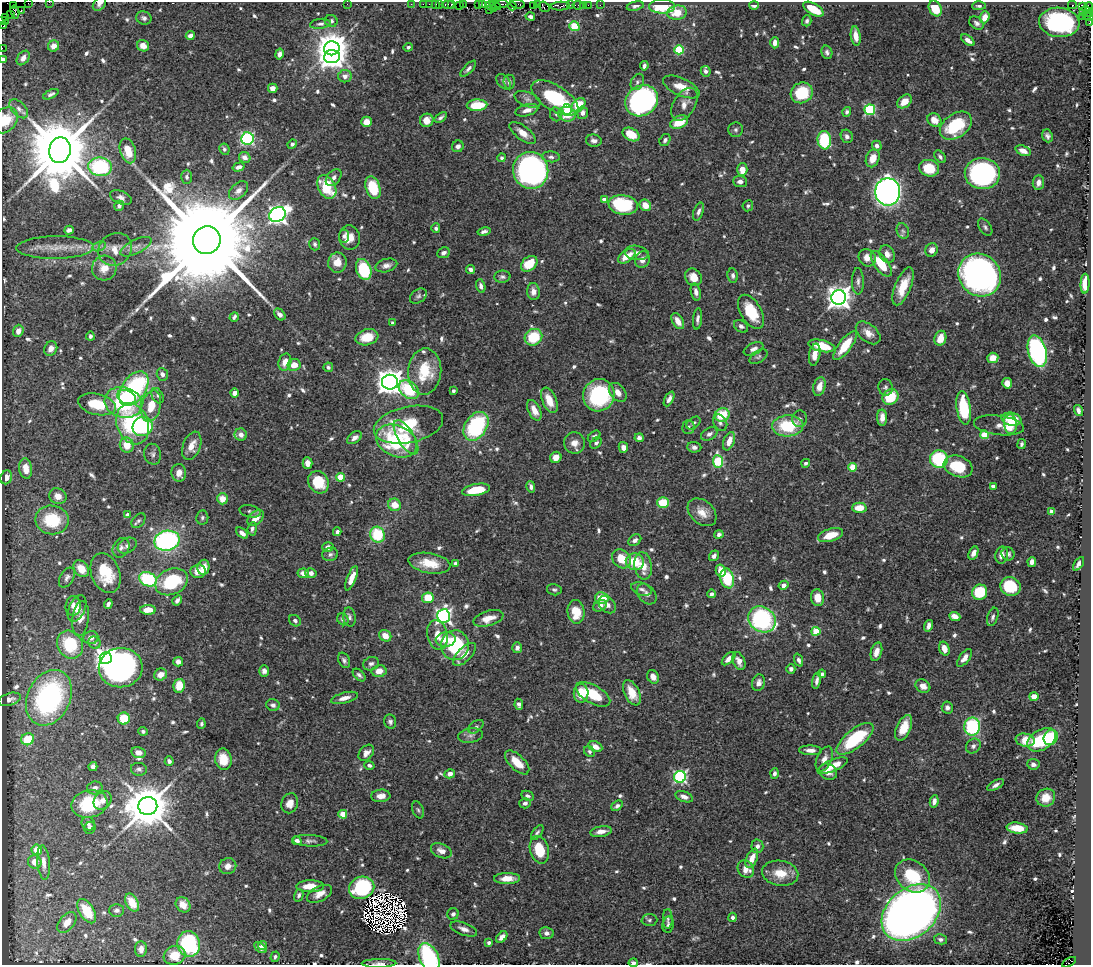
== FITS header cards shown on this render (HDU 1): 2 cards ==
NAXIS1  =                 1089
NAXIS2  =                  963

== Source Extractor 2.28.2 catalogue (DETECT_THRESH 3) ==
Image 1089 x 963 px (HDU 1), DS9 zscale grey, 1 PNG px = 1 image px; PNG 1093 x 967 px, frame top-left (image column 1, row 963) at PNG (2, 2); each listed source drawn as its Kron ellipse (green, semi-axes under 4 px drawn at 4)
Background 0.677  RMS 0.02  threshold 0.0612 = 3 sigma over >= 5 px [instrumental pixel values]
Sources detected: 780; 16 with non-positive FLUX_AUTO (blend fragments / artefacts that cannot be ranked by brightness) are neither listed nor drawn; of the other 764, the 500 brightest by FLUX_AUTO listed and drawn (264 fainter detections omitted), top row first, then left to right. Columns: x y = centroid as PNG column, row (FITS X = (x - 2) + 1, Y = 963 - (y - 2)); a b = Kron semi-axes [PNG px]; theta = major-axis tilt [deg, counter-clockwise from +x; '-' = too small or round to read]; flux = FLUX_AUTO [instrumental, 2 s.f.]
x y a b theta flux
49 2 2 2 - 7.5
28 3 2 2 - 27
99 4 8 5 48 5.1
347 4 2 2 - 16
411 4 2 2 - 15
423 4 2 2 - 12
429 4 2 2 - 18
436 4 3 3 - 80
440 4 2 2 - 23
448 4 6 3 -1 78
452 4 3 3 - 75
463 4 3 2 - 32
502 4 7 3 3 130
518 4 7 3 -8 130
537 4 3 2 - 41
478 5 4 2 - 43
483 5 4 3 - 59
490 5 5 4 - 110
495 5 6 3 -32 210
570 5 2 2 - 11
578 5 5 3 - 45
583 5 2 2 - 9.8
588 5 2 2 - 18
600 5 2 2 - 9.3
754 5 5 3 - 4.9
1072 5 4 2 - 150
14 6 3 3 - 440
459 6 2 2 - 12
512 6 4 3 - 55
534 6 4 3 - 72
560 6 10 4 3 290
635 6 8 4 12 4.4
662 6 13 7 0 64
979 6 7 4 2 3.7
544 7 6 5 - 220
1083 7 4 3 - 61
1089 7 4 2 - 72
493 8 3 2 - 75
935 8 8 6 -62 27
813 9 11 5 -30 31
489 10 2 2 - 63
21 11 3 2 - 66
1088 11 6 3 -45 400
15 12 7 3 -76 160
1083 12 3 2 - 70
677 13 10 7 8 24
11 15 2 2 - 59
1082 16 2 2 - 64
1086 16 3 3 - 130
6 17 2 2 - 52
530 17 5 3 - 5
985 17 6 4 70 14
1090 17 4 2 - 270
144 18 8 6 -21 4.3
2 21 6 3 1 24
331 21 6 6 - 3.6
807 21 5 4 - 3.4
1059 22 20 14 -6 200
1089 22 4 2 - 120
977 23 8 6 -36 4.7
320 24 10 5 7 4
3 26 3 2 - 67
574 26 5 4 - 73
190 35 5 4 - 6.7
856 36 9 5 -83 14
968 40 8 4 -37 8.1
775 43 5 4 - 8
54 46 6 5 - 11
143 46 6 5 - 11
408 47 5 4 - 3.3
2 48 2 2 - 12
332 48 8 7 - 2400
679 50 5 4 - 75
827 52 7 5 -73 4.2
279 54 5 4 - 5.1
332 57 8 6 5 1100
23 58 8 5 55 6.7
3 59 4 3 - 4.7
644 66 5 3 - 4.3
468 69 10 4 46 4.4
706 71 5 5 - 5.1
345 76 7 6 - 7.6
503 82 9 6 -49 4.1
509 82 7 5 -86 4.8
637 82 8 6 64 3.8
681 87 20 8 -25 22
273 88 5 4 - 8.6
802 93 11 10 - 58
51 94 8 4 26 3.6
555 98 26 12 -32 110
527 99 14 7 -22 6.8
642 101 17 14 34 390
905 101 8 6 40 15
684 104 18 11 58 15
477 105 10 5 4 49
579 105 8 6 49 61
19 109 11 6 -46 6.1
567 109 5 4 - 15
527 110 12 5 15 8.8
870 110 5 5 - 140
847 112 5 4 - 3.5
583 113 6 5 - 6.6
556 114 7 6 - 3.5
567 114 9 7 -8 23
441 117 7 3 36 3.8
5 120 14 11 48 31
427 120 7 6 - 13
934 120 7 6 - 16
367 122 5 5 - 14
679 122 9 6 25 35
956 126 18 11 35 75
736 130 7 7 - 3.5
523 133 15 7 -37 15
631 134 9 6 -29 30
847 136 7 6 - 5.1
1047 136 6 5 - 4.5
247 138 6 6 - 180
665 140 6 5 - 4
824 140 9 7 -85 98
594 141 8 6 -9 6.2
292 144 5 4 - 3.6
458 146 6 5 - 6.8
877 146 5 5 - 5.1
224 149 6 5 - 3.3
60 150 13 10 79 18000
128 151 13 7 -74 33
1023 151 8 5 -22 10
245 157 6 5 - 8.6
551 157 9 5 -4 4.3
940 157 7 4 -52 3.8
502 158 4 4 - 3.4
873 158 9 6 69 15
100 167 12 9 -7 150
239 167 6 4 17 6.9
929 168 10 8 -15 34
531 170 18 17 - 500
742 170 6 5 - 19
982 174 17 15 -2 290
187 177 7 5 89 3.4
334 178 9 6 51 5.5
740 181 7 6 - 6.6
1038 183 7 5 83 8.1
327 187 12 8 -61 64
373 188 11 7 -72 53
239 191 11 7 43 9.6
888 192 13 12 - 860
121 197 11 6 -21 6
604 200 4 4 - 9.8
623 205 15 9 -8 100
645 205 6 5 - 18
119 206 5 4 - 5.9
748 206 5 5 - 3.4
698 212 9 5 72 5.5
277 215 8 7 - 630
985 227 9 5 -56 3.7
436 228 5 4 - 3.6
69 230 5 4 - 6.2
484 231 7 4 12 4.1
903 231 8 6 -68 3.8
344 236 6 5 - 3.8
350 238 12 10 -84 16
207 240 14 13 - 66000
315 244 6 5 - 3.2
99 246 7 4 20 3.9
136 247 17 7 26 10
55 248 39 11 1 28
115 249 17 15 40 23
932 250 7 6 - 9.5
443 253 6 5 - 6.8
637 253 12 7 -9 8.2
887 254 9 7 -62 9.8
627 256 10 5 33 21
867 258 9 8 - 11
642 260 8 7 - 8.9
337 263 10 9 - 19
529 264 9 6 40 33
881 264 15 7 -54 40
386 265 11 6 15 7.9
104 268 12 12 - 20
364 269 11 7 -70 77
471 270 5 4 - 5.1
980 275 22 20 -46 680
733 276 7 5 -82 4.3
502 277 8 6 3 3.8
693 277 9 8 - 18
858 281 13 6 -89 5.6
1085 284 10 4 87 30
481 286 7 4 -74 5
903 286 20 8 68 32
533 292 8 6 -86 10
696 292 9 5 -79 5.9
418 296 9 6 36 4
839 298 7 7 - 1300
751 312 19 10 -59 45
280 314 7 4 -47 5.9
234 317 5 3 - 3.2
698 319 11 4 84 4.7
678 321 9 5 -60 13
393 323 3 3 - 3.4
741 326 8 5 -35 4.5
18 331 6 5 - 10
868 333 14 8 -40 14
90 336 4 4 - 4.1
367 337 11 7 15 30
533 337 9 8 - 54
940 338 8 5 72 18
822 346 13 6 -13 42
845 346 17 6 53 40
51 348 7 6 - 9.3
754 349 10 6 25 6
1037 351 16 9 -75 260
815 355 11 5 80 14
758 357 10 6 33 3.4
993 358 5 5 - 15
285 362 9 6 75 13
294 365 6 6 - 17
328 367 5 5 - 3.5
425 371 23 16 86 47
162 374 6 5 - 6
390 382 8 7 - 1600
1007 383 5 5 - 20
819 386 9 6 74 15
885 387 8 7 - 4
134 389 19 12 54 210
409 390 11 8 -39 66
453 391 3 3 - 3.8
618 392 11 7 -50 10
235 393 4 4 - 12
599 395 16 15 - 140
158 396 8 5 -62 3.8
126 397 10 6 -24 31
890 397 8 7 - 50
669 399 8 4 62 6.3
549 400 13 7 -67 23
123 402 19 15 -16 82
97 404 19 10 -13 44
151 406 16 9 76 31
964 408 17 7 -82 77
534 410 11 6 -64 15
1078 410 6 4 -72 5.7
722 415 7 6 - 43
882 418 8 5 -90 9.9
800 419 8 7 - 5.1
1011 419 10 6 -13 31
693 423 8 5 38 3.9
720 423 9 6 -61 4.2
133 424 21 16 -69 140
1010 424 10 6 -84 21
408 425 35 18 12 65
999 425 25 9 -7 14
476 426 16 10 57 130
788 426 15 10 3 68
143 427 10 9 - 110
688 427 7 6 - 3.6
709 434 9 6 32 5.2
241 435 6 6 - 6.7
985 435 4 4 - 49
594 436 7 5 38 3.9
406 437 19 8 -59 17
354 438 8 5 37 6.8
639 438 4 4 - 5.3
397 441 21 15 -25 120
729 441 10 5 68 14
574 443 11 10 - 12
596 443 7 4 42 3.3
1021 444 5 3 - 3.2
127 445 8 7 - 23
192 446 15 8 69 16
623 447 5 4 - 8.8
694 447 7 5 -5 5.2
153 454 10 8 -76 5
556 457 6 5 - 13
939 459 8 8 - 96
718 461 6 5 - 94
307 463 6 5 - 8.7
806 463 4 4 - 3.9
958 466 15 10 -20 49
853 467 4 4 - 36
26 468 10 6 -81 17
179 473 9 7 -88 12
6 477 7 5 67 7.4
341 477 4 4 - 37
318 482 11 10 - 44
993 486 4 4 - 4.5
531 487 6 4 -74 4.7
476 490 14 6 10 50
58 496 9 7 -29 11
222 499 5 5 - 19
663 503 6 5 - 42
395 505 6 6 - 20
859 508 7 5 0 22
250 511 11 6 -12 3.9
702 512 16 11 -42 17
1052 512 4 4 - 18
128 515 4 4 - 7.1
202 518 7 6 - 3.2
256 518 9 6 43 15
52 520 17 14 -9 60
138 521 8 5 50 3.5
252 529 7 4 84 3.6
337 532 4 4 - 4.3
242 533 7 4 -40 7.1
719 534 4 4 - 4.3
377 535 8 7 - 58
830 535 13 6 17 27
635 540 7 5 36 4.7
167 541 13 10 12 270
127 546 10 7 30 6
328 547 5 5 - 7
121 548 10 7 61 6.6
973 553 7 4 65 9
330 554 8 6 18 4.3
1008 554 7 6 - 4.1
1001 555 8 6 79 8.2
714 556 5 4 - 4
621 559 10 8 -44 30
635 562 9 8 - 34
1032 562 5 4 - 7.8
429 563 21 10 -10 30
455 564 4 3 - 3.5
1079 564 8 4 57 6.3
643 566 14 8 -80 23
203 567 7 6 - 14
81 569 9 7 -52 20
198 571 7 7 - 15
721 571 6 5 - 20
106 573 21 14 -69 54
303 573 6 5 - 8.9
311 573 5 5 - 7.1
67 578 11 6 59 5.2
351 578 13 4 68 14
727 578 10 6 -77 67
148 579 9 6 -25 100
172 582 17 12 25 90
784 585 5 4 - 6.9
1010 587 10 9 - 58
642 589 11 6 -17 5.5
554 590 7 5 -13 3.2
980 592 8 7 - 56
647 594 11 8 -48 7.2
712 594 4 4 - 6
428 598 6 5 - 36
602 598 7 5 -10 29
817 598 8 6 -80 17
177 600 5 3 - 5.3
108 604 5 3 - 4.5
607 605 10 7 -42 7.9
73 606 10 7 85 7.6
600 606 7 5 34 6.7
77 608 14 8 65 9.3
148 610 8 5 0 17
576 612 12 8 -84 32
443 616 7 6 - 420
955 616 6 4 -22 14
349 617 9 6 -80 4.4
993 617 9 5 72 4.1
81 618 17 8 83 14
488 618 15 7 16 19
343 619 6 5 - 3.8
762 619 14 12 -35 190
295 621 6 5 - 3.9
929 626 6 4 72 6.3
816 631 4 4 - 54
437 635 15 10 -80 18
385 636 6 5 - 15
91 638 7 6 - 7.8
446 639 10 7 8 17
94 643 6 5 - 3.9
70 644 14 12 -59 64
455 645 15 14 - 110
517 648 5 5 - 6.4
944 649 7 5 -71 13
876 652 9 5 73 13
464 654 14 7 46 14
106 658 6 6 - 860
965 658 10 5 53 9.7
729 659 8 4 43 8.8
344 660 8 5 -63 4
799 660 7 4 -70 4.4
739 661 9 6 -68 8.8
178 662 5 4 - 5.4
371 664 8 6 23 4.6
121 668 22 20 6 510
791 669 4 4 - 5
264 671 6 5 - 5.7
379 671 7 6 - 13
822 674 4 4 - 3.6
161 675 7 6 - 11
359 675 8 4 -44 4
653 677 7 5 -63 8.3
817 680 8 4 77 5.5
758 683 8 6 73 7.1
179 686 7 6 - 31
923 686 8 6 -30 9.3
581 693 9 7 89 32
632 693 14 7 -64 21
593 694 19 9 -29 45
1034 696 5 4 - 12
49 698 29 21 65 250
344 698 13 5 14 10
10 699 11 6 17 4.8
519 704 5 4 - 5
273 705 7 5 -18 5
947 708 6 5 - 4.7
124 719 6 6 - 36
390 722 7 6 - 3.8
201 724 5 4 - 3.2
972 726 9 8 - 110
476 727 9 5 37 3.6
904 728 14 7 67 25
143 731 4 4 - 3.4
470 735 13 7 10 6.4
1051 737 8 6 59 65
28 739 6 6 - 39
855 739 22 9 39 95
1025 740 9 6 -10 25
1042 740 16 10 31 67
973 746 8 6 48 4.8
595 747 7 5 -24 10
810 750 11 5 -2 8.8
589 751 6 5 - 3.3
138 752 7 5 -13 8.1
366 753 9 6 49 7.3
223 759 11 8 -80 32
824 759 13 7 67 10
169 761 4 4 - 4.5
517 762 15 7 -44 25
1033 764 6 5 - 5.1
369 765 5 4 - 3.9
832 766 16 5 23 20
93 767 4 4 - 5.1
139 769 8 6 -11 4.1
828 772 9 7 -35 11
450 774 5 4 - 7.3
774 774 5 4 - 4.5
680 777 6 6 - 230
996 785 9 4 29 5
95 788 8 6 13 6.1
381 796 9 6 5 11
527 796 6 4 -26 4
684 797 9 5 -21 7.5
1046 798 9 8 - 17
102 800 10 8 52 8.1
934 801 6 4 80 7.7
290 803 10 8 70 12
525 803 5 5 - 4.7
89 804 18 13 13 83
148 806 9 9 - 6300
617 806 6 4 38 4.4
418 810 9 5 -68 3.5
343 814 4 4 - 33
88 824 7 6 - 4.2
90 828 6 5 - 3.9
1017 828 10 5 -7 25
601 832 11 5 9 9.2
537 833 8 4 54 3.5
297 841 5 4 - 4.9
310 841 17 5 -2 5.4
757 846 7 6 - 6.3
37 850 5 5 - 18
539 850 14 9 -74 42
441 851 11 7 -22 9.3
752 858 10 5 67 15
35 862 7 6 - 15
43 862 17 6 -86 11
228 866 9 8 - 9.2
746 869 9 8 - 13
780 873 18 12 -9 28
912 876 19 15 -39 65
507 878 13 5 1 17
310 886 14 6 1 22
362 888 13 11 21 120
320 894 14 7 27 12
299 895 6 4 74 3.8
132 903 9 6 -60 24
183 905 8 6 -50 12
117 910 7 6 - 4.4
87 911 13 7 -58 41
911 912 33 24 41 2100
453 914 6 5 - 4.4
733 917 4 4 - 3.9
668 919 10 5 -90 3.8
649 920 8 6 3 3.4
67 922 12 7 51 14
668 924 8 6 80 3.6
464 929 14 6 -20 8.8
546 933 7 6 - 5.6
502 937 7 4 46 8.9
941 939 6 5 - 3.9
489 943 4 4 - 4.1
189 944 13 11 -77 150
263 945 4 4 - 4.4
260 948 7 4 -38 6.6
141 949 8 6 89 8.2
175 955 11 9 19 24
275 957 5 4 - 3.5
429 958 15 9 -66 170
1069 962 8 4 29 680
379 963 17 4 1 6.2
633 963 4 3 - 4.8
At the frame edge (FLAGS 8, measured only in part): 15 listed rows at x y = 49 2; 28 3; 99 4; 1089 7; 1090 17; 2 21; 1089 22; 3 26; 2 48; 3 59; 5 120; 429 958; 1069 962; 379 963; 633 963
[264 fainter detections neither listed nor drawn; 16 non-positive-flux detections neither listed nor drawn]